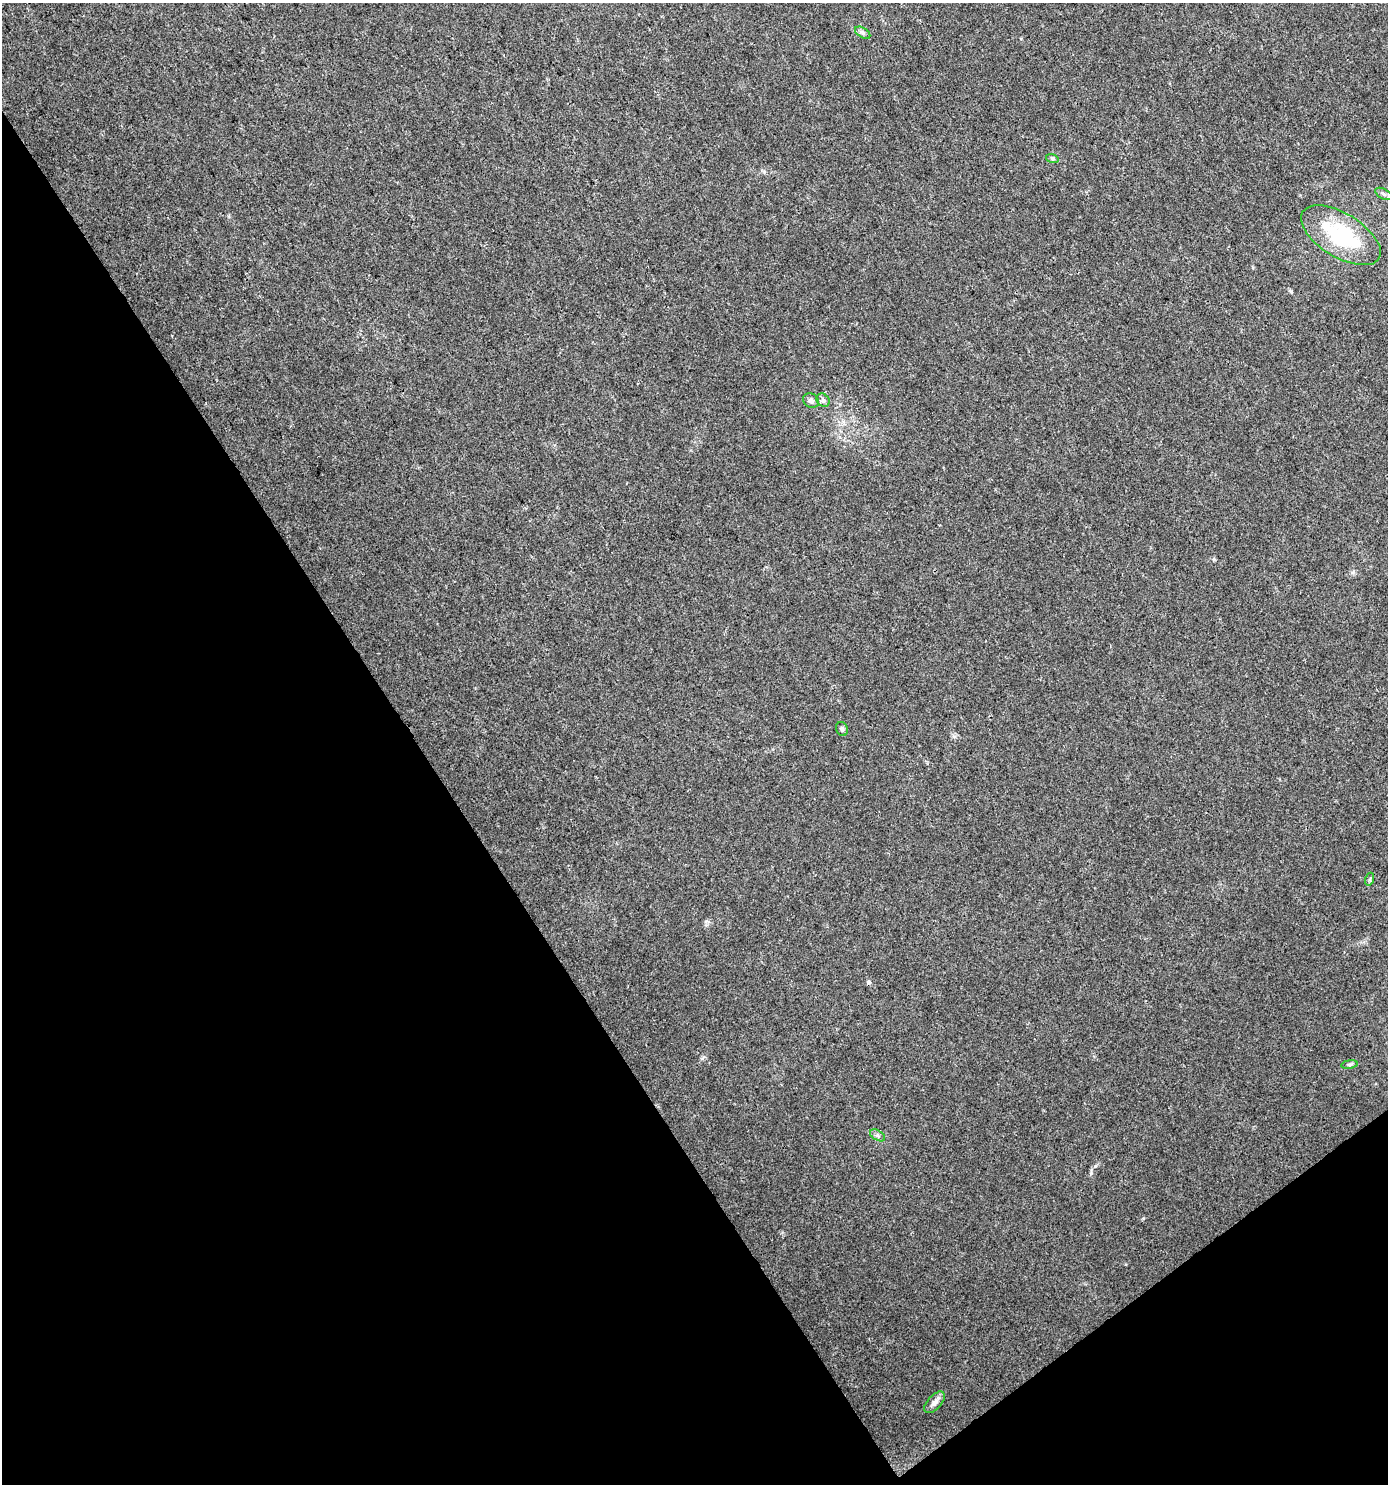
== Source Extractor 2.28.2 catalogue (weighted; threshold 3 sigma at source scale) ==
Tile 14 of 4 x 4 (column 2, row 4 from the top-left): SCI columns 1511-2896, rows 5-1486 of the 5857 x 5932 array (HDU 1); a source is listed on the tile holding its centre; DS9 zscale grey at full resolution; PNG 1390 x 1486 px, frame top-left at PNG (2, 3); each listed source drawn as its Kron ellipse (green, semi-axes under 4 px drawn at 4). Shown black and unused: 35% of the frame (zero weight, under 3 of 4 exposures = <1% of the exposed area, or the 3 px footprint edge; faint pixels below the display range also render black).
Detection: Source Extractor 2.28.2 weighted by HDU 2 'WHT'; one run over the whole footprint, this tile lists its part. Background 0.0257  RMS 0.0035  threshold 0.0156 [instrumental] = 3 sigma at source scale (4.5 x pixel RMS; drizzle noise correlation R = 1.50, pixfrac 1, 0.0396/0.0396 arcsec/px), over >= 5 px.
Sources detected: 12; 1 cosmic-ray / hot-pixel residue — neither listed nor drawn; the other 11 listed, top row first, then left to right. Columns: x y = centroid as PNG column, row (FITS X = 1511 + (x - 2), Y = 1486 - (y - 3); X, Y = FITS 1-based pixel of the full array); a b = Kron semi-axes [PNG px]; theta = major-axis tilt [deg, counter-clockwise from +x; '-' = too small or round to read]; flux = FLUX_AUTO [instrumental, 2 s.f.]
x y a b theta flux
863 33 8 5 -31 0.85
1052 158 6 4 -18 0.59
1384 194 9 5 -27 0.83
1341 235 45 22 -31 29
811 400 8 7 - 1.2
823 400 7 6 - 0.95
842 729 7 6 - 0.72
1370 879 6 4 72 0.52
1349 1064 8 4 9 0.66
877 1135 8 5 -31 0.84
934 1402 13 7 47 1.9
Unlisted compact peaks at least as high as the median listed source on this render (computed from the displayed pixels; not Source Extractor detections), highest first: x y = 1095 1166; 1091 1173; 1291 291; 702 1058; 764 172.